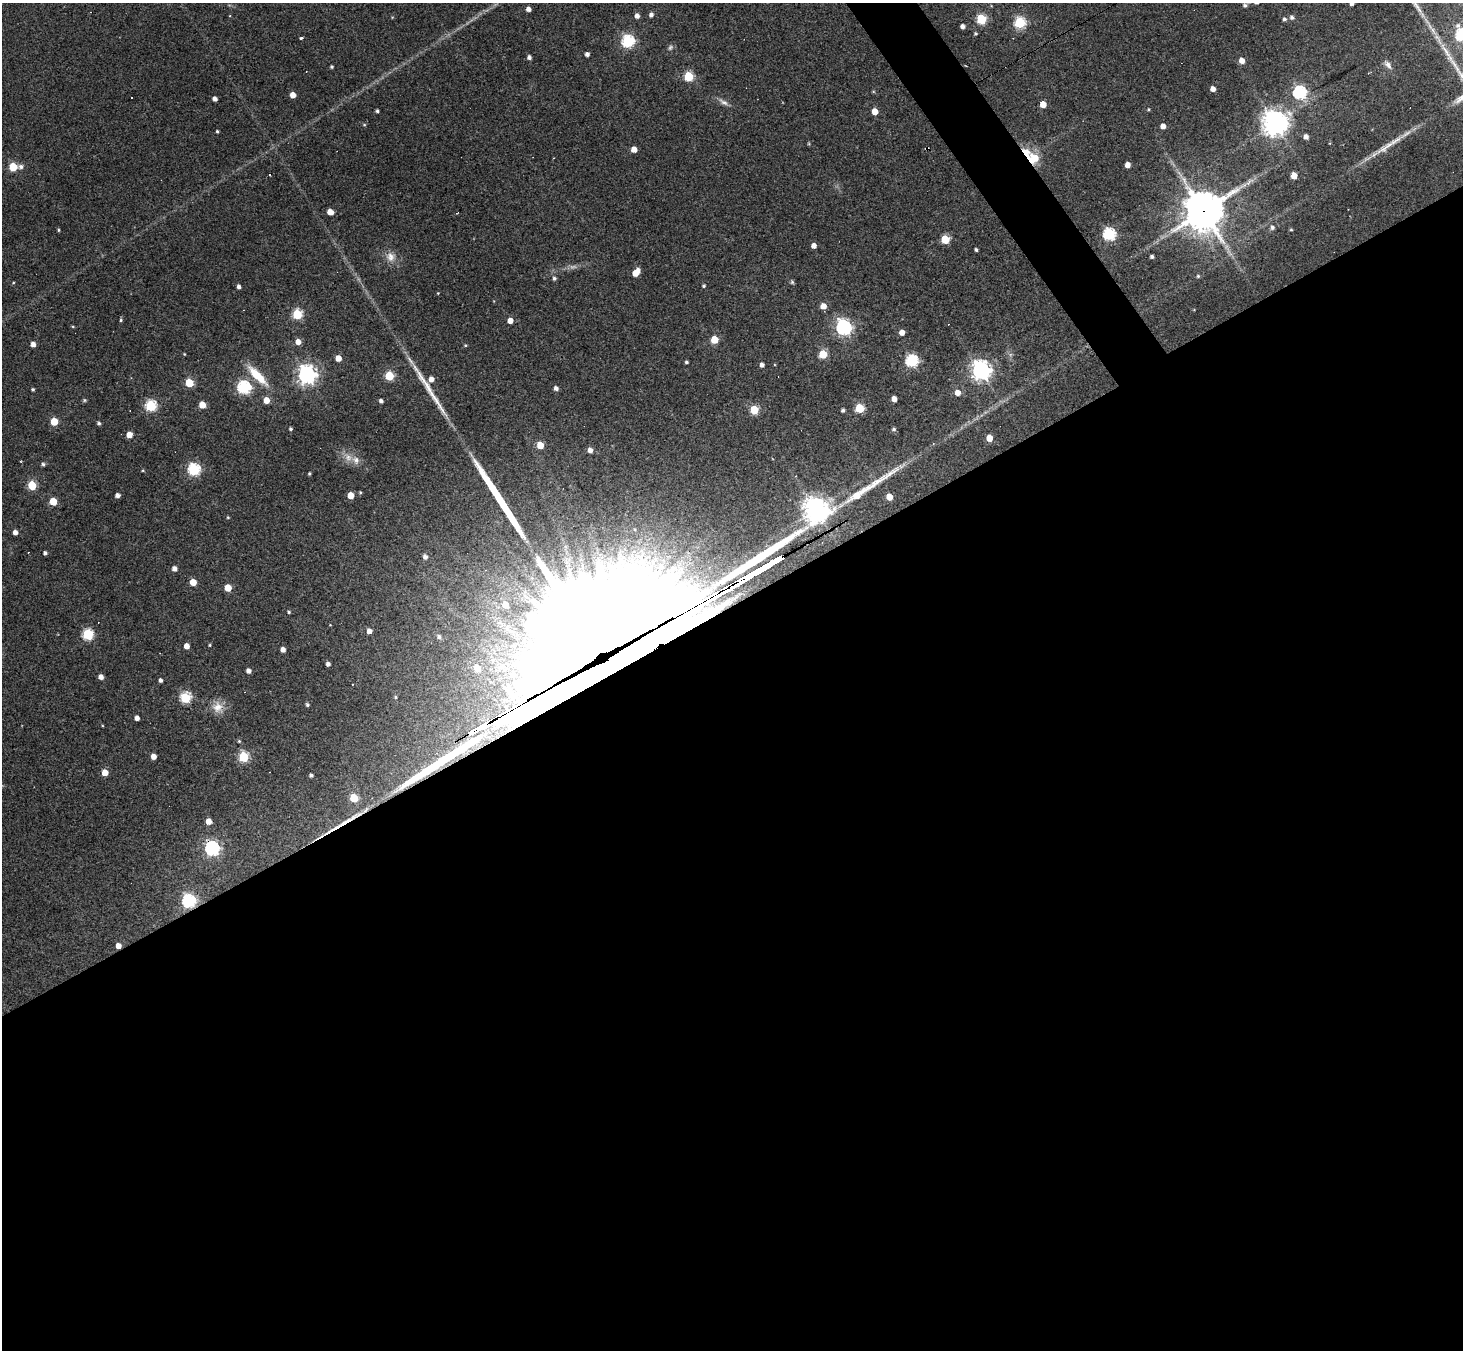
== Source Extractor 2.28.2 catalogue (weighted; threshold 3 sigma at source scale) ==
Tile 15 of 4 x 4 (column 3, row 4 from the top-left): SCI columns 2924-4384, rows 291-1638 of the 5846 x 5838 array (HDU 1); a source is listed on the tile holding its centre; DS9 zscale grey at full resolution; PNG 1465 x 1352 px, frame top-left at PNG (2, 3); no overlay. Shown black and unused: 57% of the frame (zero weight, under 3 of 4 exposures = <1% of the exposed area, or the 3 px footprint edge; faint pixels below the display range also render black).
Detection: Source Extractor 2.28.2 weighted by HDU 2 'WHT'; one run over the whole footprint, this tile lists its part. Background 0.0765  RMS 0.0058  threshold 0.026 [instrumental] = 3 sigma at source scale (4.5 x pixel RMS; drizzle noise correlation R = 1.50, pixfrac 1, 0.05/0.05 arcsec/px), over >= 5 px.
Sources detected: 169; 2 too faint to see at this stretch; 3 inside a brighter object's white glare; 8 long thin detections or spike segments (spike, bleed or trail) — not listed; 3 inside a brighter listed object's ellipse — not listed separately; the other 153 listed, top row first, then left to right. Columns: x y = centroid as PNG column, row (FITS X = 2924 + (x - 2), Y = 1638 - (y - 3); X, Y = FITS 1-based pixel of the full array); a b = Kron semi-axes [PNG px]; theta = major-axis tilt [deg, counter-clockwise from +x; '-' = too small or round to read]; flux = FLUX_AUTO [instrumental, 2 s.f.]
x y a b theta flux
1352 3 4 4 - 2
1245 5 4 3 - 1.3
528 9 4 4 - 3.5
651 15 5 4 - 2.1
637 16 5 4 - 3.3
1292 17 5 5 - 1.8
981 19 5 5 - 43
1284 19 5 4 - 1.5
1020 23 6 5 - 61
963 26 4 4 - 2.8
975 34 4 4 - 0.91
1461 35 7 6 - 78
301 37 3 3 - 7.1
628 41 6 6 - 93
587 54 4 4 - 2.3
529 57 4 4 - 2.1
1242 60 5 4 - 5.4
1388 65 14 6 -55 2.9
332 67 3 3 - 1
689 76 5 5 - 40
1213 89 4 4 - 4
1300 92 6 6 - 110
293 95 5 4 - 5.6
215 99 4 4 - 2.7
723 102 16 6 -33 3
1043 104 5 4 - 9.1
1149 109 4 4 - 0.77
377 111 3 3 - 1.1
875 111 5 5 - 8.3
1275 123 8 8 - 710
364 125 5 3 - 0.62
1163 126 4 4 - 4.4
217 131 3 3 - 0.83
1306 137 4 4 - 3.1
1386 147 36 8 35 10
634 149 5 4 - 5.7
1036 158 17 11 -46 14
1127 165 4 4 - 4.5
13 167 5 5 - 25
21 167 7 6 - 2.1
1294 176 5 4 - 8.7
1203 211 13 13 - 1700
330 212 5 4 - 6.9
1272 227 6 6 - 1.9
1291 229 4 4 - 0.69
59 230 4 3 - 0.64
1109 234 6 6 - 92
945 239 5 5 - 26
814 246 4 4 - 3.9
976 250 4 3 - 1.3
391 257 14 13 - 5.9
1152 257 4 3 - 1.4
636 272 8 5 48 9.7
1198 276 4 4 - 0.86
554 278 5 5 - 1.4
792 282 5 5 - 0.85
13 283 4 3 - 0.46
704 286 4 4 - 0.79
239 287 4 4 - 2
438 293 4 3 - 0.45
823 306 5 4 - 6.3
297 314 5 5 - 43
121 320 5 4 - 0.76
510 320 4 4 - 5.4
73 327 5 3 - 0.54
843 327 6 6 - 200
902 333 4 4 - 4.9
714 340 5 5 - 18
298 342 5 5 - 4.5
33 344 4 4 - 3.4
465 345 4 3 - 0.68
184 354 3 3 - 0.47
823 354 5 5 - 28
338 358 5 4 - 7.1
912 361 6 6 - 85
686 362 3 3 - 1.1
762 365 4 4 - 2.4
981 370 7 7 - 370
307 375 7 7 - 310
257 376 30 9 -45 16
389 376 5 5 - 31
431 379 5 5 - 4.3
189 383 5 5 - 24
244 387 6 6 - 110
556 388 4 4 - 2.4
33 389 3 3 - 0.87
958 392 5 5 - 6
894 399 4 4 - 5.1
84 400 6 4 21 0.82
266 400 5 5 - 7.9
381 401 4 4 - 2
202 405 5 5 - 10
151 406 6 5 - 64
859 408 5 5 - 34
754 410 5 5 - 29
843 410 4 3 - 1.4
54 421 5 5 - 17
99 423 5 4 - 1.3
291 429 4 3 - 0.97
894 429 5 4 - 1.3
129 435 5 4 - 7.1
989 438 5 5 - 9.9
540 445 5 5 - 11
590 450 5 5 - 3.8
348 457 15 10 -40 6
43 464 5 4 - 1.2
194 469 6 6 - 83
143 470 4 4 - 0.56
309 474 3 3 - 0.87
32 485 5 5 - 30
360 492 4 3 - 0.71
117 495 4 4 - 2.7
351 495 5 5 - 10
889 497 5 4 - 8.8
53 501 5 5 - 15
816 510 8 8 - 630
228 517 4 3 - 0.59
634 529 5 3 - 0.57
15 532 4 4 - 3.2
45 553 4 4 - 1.5
425 557 5 5 - 2.6
174 569 5 4 - 3
193 582 5 5 - 9.7
228 588 5 5 - 14
505 605 7 6 - 8.1
289 612 4 3 - 0.91
369 631 4 4 - 4
88 634 6 5 - 58
439 637 5 5 - 1.5
210 645 3 3 - 0.58
186 646 5 4 - 5
283 649 4 4 - 3.4
597 650 118 59 32 44000
328 664 4 4 - 2.3
248 671 4 4 - 2.7
101 677 4 4 - 3.6
160 680 4 3 - 1.7
395 697 4 4 - 0.62
185 698 6 6 - 53
307 705 5 4 - 1.2
218 707 17 14 -52 7.4
137 718 4 4 - 3.2
480 728 32 4 29 1200
239 741 5 4 - 0.7
153 757 5 4 - 4.5
244 757 5 5 - 47
105 773 5 4 - 9.1
311 775 4 4 - 1.4
354 798 5 5 - 23
208 821 5 4 - 6.3
212 848 6 6 - 150
189 901 6 6 - 120
118 946 4 4 - 4.3
Overlapping masked pixels (flux is a lower limit): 6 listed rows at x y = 1203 211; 597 650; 480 728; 212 848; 189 901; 118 946
Isophote crosses this tile's border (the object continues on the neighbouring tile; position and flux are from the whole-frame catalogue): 2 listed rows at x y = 1352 3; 1461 35